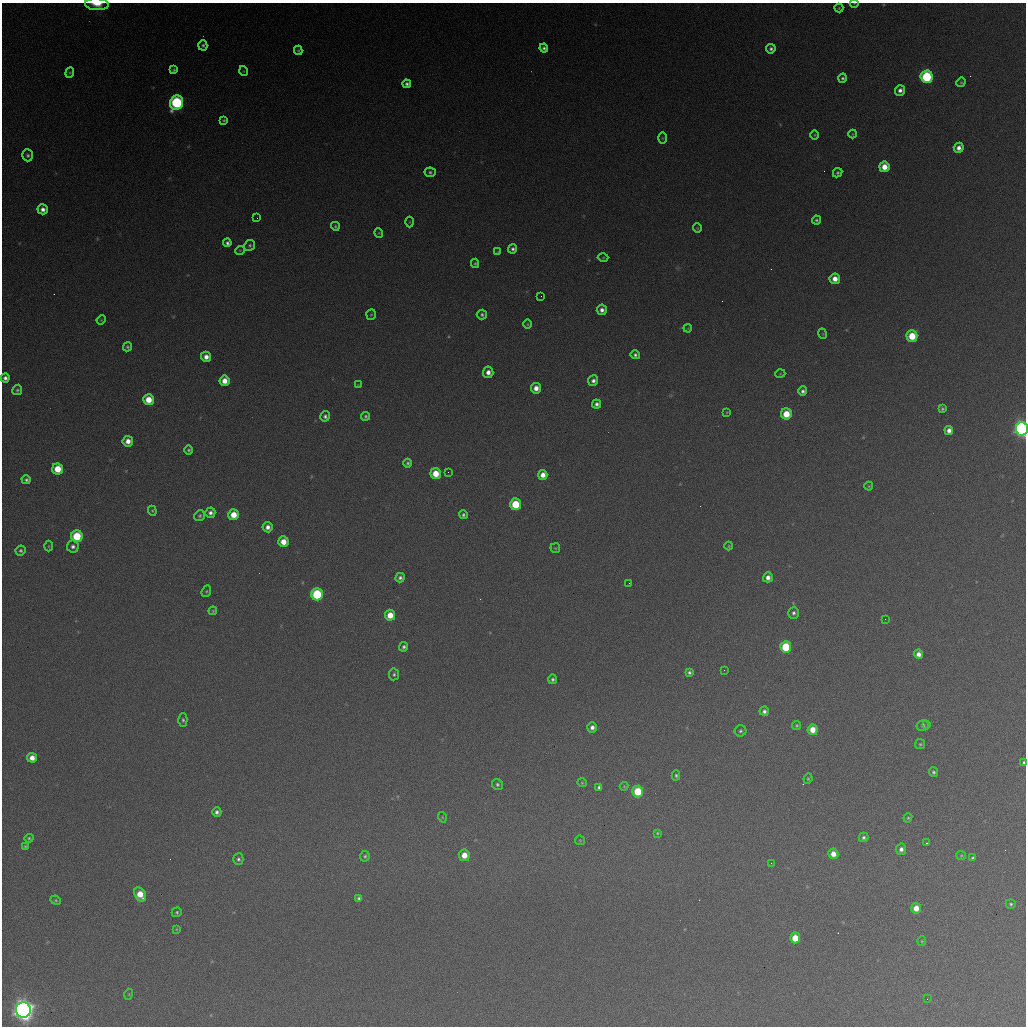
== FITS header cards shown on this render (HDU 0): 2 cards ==
NAXIS1  =                 1024 / length of data axis 1
NAXIS2  =                 1024 / length of data axis 2

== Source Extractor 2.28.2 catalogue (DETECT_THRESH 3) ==
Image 1024 x 1024 px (HDU 0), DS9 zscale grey, 1 PNG px = 1 image px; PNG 1028 x 1028 px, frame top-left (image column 1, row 1024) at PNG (2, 3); each listed source drawn as its Kron ellipse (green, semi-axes under 4 px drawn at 4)
Background 373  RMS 16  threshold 48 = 3 sigma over >= 5 px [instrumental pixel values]
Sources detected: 157; all 157 listed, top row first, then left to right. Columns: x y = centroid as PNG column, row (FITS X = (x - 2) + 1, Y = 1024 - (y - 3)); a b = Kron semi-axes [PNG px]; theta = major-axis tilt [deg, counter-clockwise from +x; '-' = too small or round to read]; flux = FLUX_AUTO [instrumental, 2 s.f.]
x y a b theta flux
854 3 4 3 - 8.2e+02
97 4 12 6 -3 1.6e+04
839 8 4 4 - 1.3e+03
203 45 5 4 - 2.2e+03
544 48 4 4 - 2.9e+03
771 49 5 4 - 3.0e+03
298 50 5 3 - 1.5e+03
174 70 4 3 - 1.9e+03
244 71 5 3 - 9.0e+02
70 73 5 4 - 1.3e+03
927 77 6 6 - 9.9e+04
843 78 4 4 - 2.2e+03
961 82 5 4 - 1.4e+03
407 84 4 4 - 3.1e+03
900 90 5 5 - 4.8e+03
177 103 7 6 - 1.5e+05
224 120 4 4 - 1.5e+03
853 134 4 4 - 1.0e+03
815 135 5 3 - 1.1e+03
662 138 6 4 90 1.2e+03
959 148 5 5 - 6.4e+03
28 155 6 5 - 2.5e+03
884 167 5 5 - 1.6e+04
430 172 6 5 - 2.2e+03
838 173 5 4 - 2.0e+03
43 209 5 5 - 6.0e+03
257 218 2 2 - 6.3e+02
816 220 4 4 - 2.2e+03
410 222 5 3 - 9.3e+02
335 226 4 4 - 1.6e+03
697 228 4 4 - 1.1e+03
379 233 5 3 - 9.7e+02
227 243 4 4 - 2.8e+03
250 245 5 5 - 1.9e+03
512 249 4 4 - 3.1e+03
240 250 5 3 - 9.4e+02
498 252 4 4 - 1.1e+03
603 258 5 3 - 1.1e+03
475 263 5 4 - 1.5e+03
835 279 5 5 - 1.1e+04
541 296 2 2 - 6.8e+02
602 310 5 5 - 5.4e+03
371 314 5 5 - 1.3e+03
482 315 5 5 - 2.4e+03
101 320 4 3 - 9.7e+02
527 324 5 3 - 1.0e+03
688 328 4 3 - 8.5e+02
823 334 5 3 - 8.5e+02
912 336 6 5 - 3.3e+04
127 347 5 4 - 1.9e+03
635 355 5 4 - 2.7e+03
206 357 5 5 - 8.1e+03
488 372 5 5 - 7.2e+03
780 374 5 3 - 8.4e+02
5 378 4 4 - 4.3e+03
224 381 5 5 - 1.2e+04
593 381 5 5 - 4.6e+03
358 385 4 4 - 8.8e+02
536 388 5 5 - 8.8e+03
17 390 5 5 - 2.0e+03
803 391 5 4 - 3.2e+03
148 400 5 5 - 1.9e+04
596 404 4 4 - 3.8e+03
942 409 4 3 - 1.8e+03
727 412 4 2 - 7.7e+02
786 414 5 5 - 2.3e+04
325 416 5 4 - 3.0e+03
365 416 4 4 - 1.8e+03
1022 429 7 6 - 4.2e+05
949 430 4 4 - 6.0e+03
128 441 5 5 - 9.1e+03
189 450 5 4 - 2.0e+03
407 463 4 3 - 2.1e+03
58 469 5 5 - 2.5e+04
448 472 2 2 - 6.6e+02
436 474 5 5 - 2.3e+04
543 475 5 4 - 9.7e+03
26 480 4 4 - 2.5e+03
869 486 4 4 - 1.2e+03
516 504 6 5 - 4.4e+04
152 511 5 4 - 1.3e+03
210 513 5 5 - 4.1e+03
233 515 5 5 - 1.9e+04
463 515 4 4 - 2.3e+03
200 516 6 5 - 2.1e+03
268 527 5 5 - 5.8e+03
77 536 6 6 - 4.9e+04
283 542 5 5 - 1.6e+04
49 546 5 3 - 9.6e+02
73 546 6 6 - 3.9e+03
729 546 4 4 - 1.0e+03
555 548 5 4 - 1.2e+03
21 551 5 5 - 2.3e+03
768 577 5 5 - 6.5e+03
400 578 5 4 - 3.2e+03
629 583 2 2 - 5.1e+02
206 591 6 4 68 1.5e+03
317 594 6 6 - 8.1e+04
213 611 4 3 - 1.1e+03
794 613 6 5 - 3.0e+03
390 615 5 5 - 1.7e+04
885 619 2 2 - 2.2e+03
404 647 5 4 - 2.8e+03
786 647 6 5 - 4.8e+04
919 654 5 4 - 6.8e+03
724 670 3 2 - 9.8e+02
689 672 4 3 - 2.2e+03
394 674 6 5 - 2.4e+03
552 679 5 4 - 2.5e+03
764 711 5 4 - 3.5e+03
183 720 6 4 -88 2.1e+03
797 725 4 4 - 1.5e+03
923 725 6 5 - 2.7e+03
927 725 2 2 - 5.6e+02
592 727 5 5 - 5.4e+03
813 730 5 5 - 1.6e+04
740 731 6 5 - 2.2e+03
920 744 5 5 - 1.7e+03
32 758 5 5 - 9.4e+03
1024 763 4 3 - 2.6e+03
933 772 5 4 - 2.2e+03
676 775 5 4 - 1.8e+03
808 779 5 3 - 1.4e+03
582 783 5 4 - 1.1e+03
497 785 6 5 - 2.5e+03
624 786 4 4 - 9.3e+02
599 787 4 4 - 2.6e+03
638 791 6 5 - 4.1e+04
217 812 4 4 - 3.4e+03
442 817 5 3 - 1.0e+03
908 818 5 4 - 1.4e+03
657 833 3 3 - 1.2e+03
863 837 5 4 - 2.6e+03
29 838 5 4 - 1.7e+03
580 840 5 4 - 1.1e+03
927 843 3 2 - 7.8e+02
25 846 4 3 - 1.4e+03
901 849 6 5 - 4.6e+03
833 854 5 5 - 1.1e+04
464 855 6 5 - 1.4e+04
961 855 5 4 - 1.3e+03
365 856 5 5 - 1.9e+03
973 858 4 4 - 1.8e+03
238 859 6 5 - 2.4e+03
771 863 2 2 - 6.1e+02
140 894 7 5 -60 2.3e+04
359 898 4 4 - 2.5e+03
56 900 5 4 - 1.6e+03
1011 904 5 4 - 1.9e+03
916 908 5 5 - 1.3e+04
177 912 5 4 - 1.9e+03
176 929 4 4 - 9.9e+02
795 938 5 5 - 2.3e+04
922 941 5 4 - 1.3e+03
129 994 5 3 - 9.5e+02
927 999 2 2 - 5.0e+02
23 1010 7 7 - 1.1e+06
At the frame edge (FLAGS 8, measured only in part): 4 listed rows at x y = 854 3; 97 4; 1022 429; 1024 763